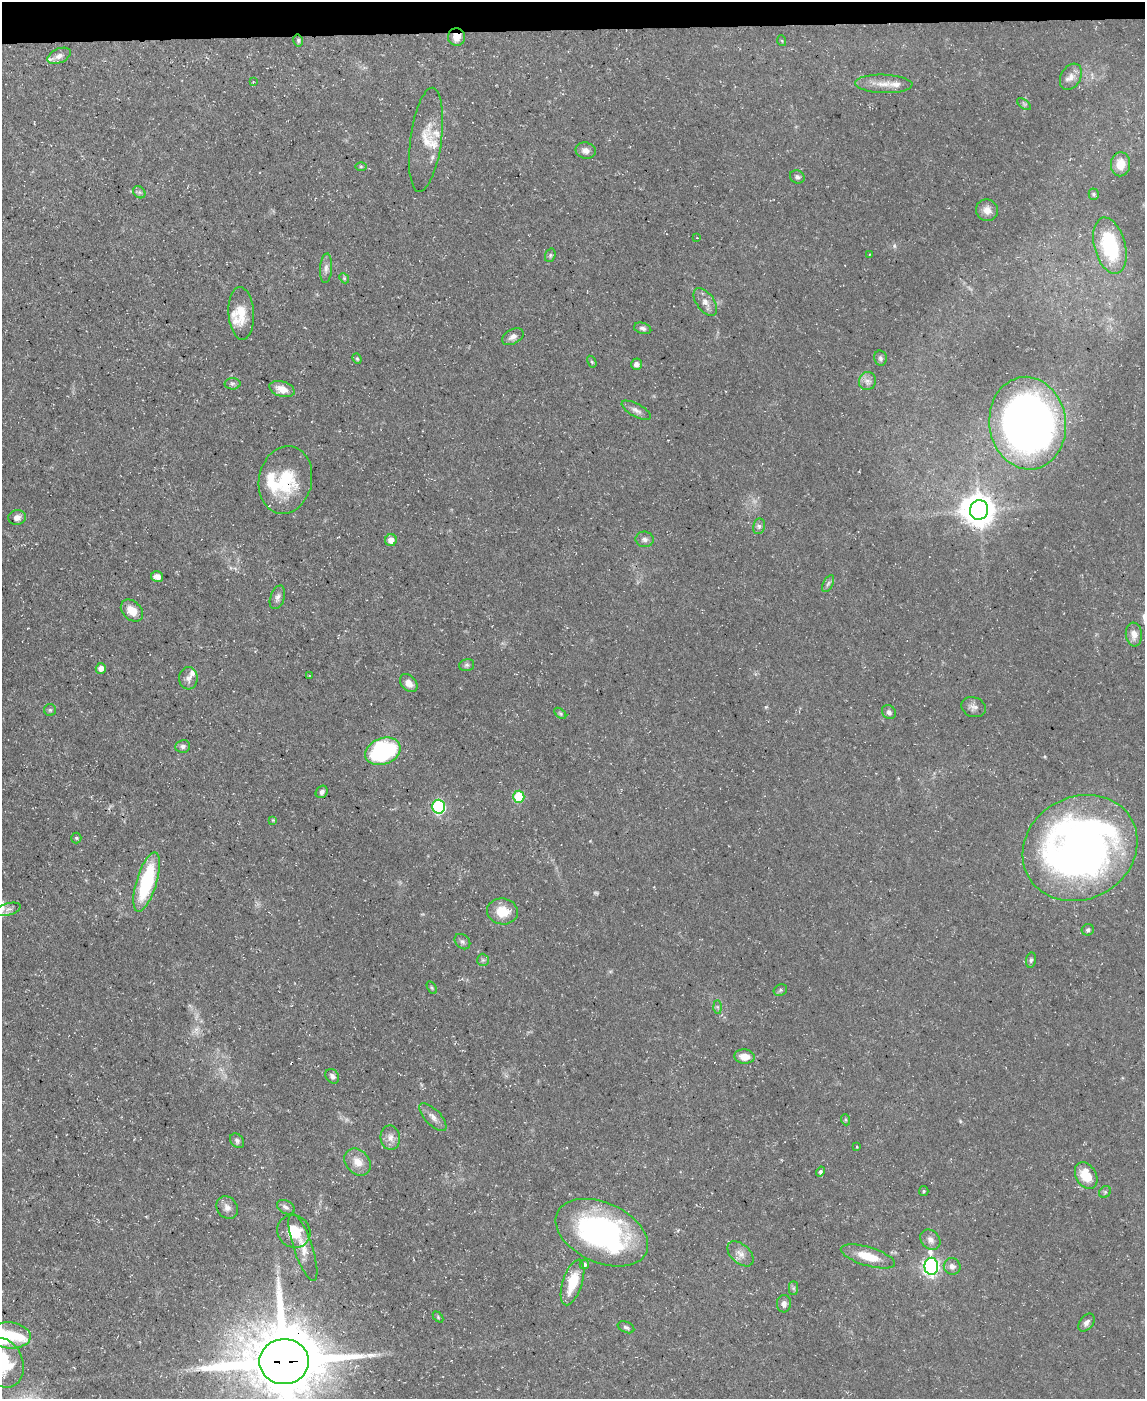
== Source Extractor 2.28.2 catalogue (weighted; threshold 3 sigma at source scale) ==
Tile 3 of 4 x 3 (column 3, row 1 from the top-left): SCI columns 2289-3431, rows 2920-4316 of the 4575 x 4549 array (HDU 1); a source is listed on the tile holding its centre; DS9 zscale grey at full resolution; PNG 1147 x 1401 px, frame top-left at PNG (2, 2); each listed source drawn as its Kron ellipse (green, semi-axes under 4 px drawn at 4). Shown black and unused: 2% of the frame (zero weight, under 3 of 5 exposures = <1% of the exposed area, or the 3 px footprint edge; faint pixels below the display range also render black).
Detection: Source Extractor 2.28.2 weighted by HDU 2 'WHT'; one run over the whole footprint, this tile lists its part. Background 0.0654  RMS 0.0044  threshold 0.0196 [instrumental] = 3 sigma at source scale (4.5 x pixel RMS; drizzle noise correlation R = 1.50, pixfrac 1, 0.05/0.05 arcsec/px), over >= 5 px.
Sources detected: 121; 4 too faint to see at this stretch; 1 inside a brighter object's white glare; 1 long thin detection or spike segment (spike, bleed or trail) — neither listed nor drawn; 10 inside a brighter listed object's ellipse — not listed separately; the other 105 listed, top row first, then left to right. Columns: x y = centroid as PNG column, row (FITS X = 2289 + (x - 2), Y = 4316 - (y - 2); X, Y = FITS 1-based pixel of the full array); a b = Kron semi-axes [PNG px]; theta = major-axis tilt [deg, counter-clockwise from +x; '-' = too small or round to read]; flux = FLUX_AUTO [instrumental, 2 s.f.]
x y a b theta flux
457 37 8 8 - 4.5
298 40 6 4 -77 0.78
782 41 5 3 - 0.41
59 56 12 7 24 2.5
1071 77 14 10 60 3.3
253 82 4 4 - 0.36
884 84 29 9 -2 6
1024 104 8 4 -37 0.79
426 140 52 15 82 11
586 151 10 8 -12 2.7
1120 164 12 10 87 6.2
361 166 6 4 0 0.61
797 177 7 6 - 1.2
139 192 7 5 -44 1
1094 194 5 5 - 0.77
987 210 11 10 - 3.3
697 238 3 2 - 0.22
1110 246 29 15 -75 36
870 254 4 2 - 0.31
550 255 7 5 70 0.84
326 268 15 6 85 2.2
344 278 5 4 - 0.62
705 302 16 8 -53 3.4
241 313 26 12 -87 8.6
643 328 9 5 -17 1.3
513 337 11 7 27 2.3
880 358 8 6 -79 1.1
357 359 5 4 - 0.58
592 362 6 4 -58 0.68
636 364 5 5 - 1.8
867 381 9 8 - 2.1
232 384 8 5 2 1.1
282 389 13 7 -18 5.1
636 410 16 6 -28 2.2
1028 423 46 38 -83 340
285 480 34 26 78 25
979 510 10 9 - 680
17 517 9 7 7 2.4
759 526 8 6 78 1.3
645 539 9 7 -5 1.8
391 540 6 6 - 3.3
157 577 6 5 - 2.4
828 584 9 5 63 1.1
277 597 12 7 71 2
132 611 12 9 -44 5.8
1134 634 12 8 -84 3.5
467 665 8 5 15 1.1
101 668 5 5 - 2.8
309 675 4 2 - 0.29
188 678 11 9 88 2.4
409 683 10 7 -48 3.8
973 707 12 9 -19 2.3
50 710 6 6 - 0.77
889 712 7 6 - 1.4
560 713 7 4 -41 0.65
183 746 7 6 - 1.4
383 751 18 13 20 57
322 792 7 5 50 1.3
519 797 6 5 - 23
438 807 7 6 - 63
273 820 4 3 - 0.42
76 838 5 5 - 0.59
1080 848 59 51 29 290
147 882 31 10 73 37
8 909 13 6 15 2
502 911 15 13 -9 9.2
1088 930 6 5 - 0.91
462 942 9 6 -43 1.4
483 960 6 6 - 0.89
1031 960 8 5 80 0.96
432 988 7 4 -59 0.65
780 990 7 5 24 0.85
717 1007 7 4 -88 0.84
744 1057 10 7 -5 4.7
332 1076 8 6 -53 1.4
433 1117 18 7 -45 3
846 1120 6 3 -71 0.56
390 1138 12 10 -82 3.4
237 1141 8 6 -52 1.3
857 1147 4 3 - 0.38
358 1162 15 11 -47 5.5
820 1172 5 4 - 1
1086 1176 14 10 -60 11
924 1191 5 4 - 0.59
1105 1192 6 5 - 0.84
286 1207 9 6 -31 1.6
227 1208 12 10 -51 2.7
294 1231 17 15 -33 12
602 1233 49 30 -24 99
930 1240 11 9 -48 2.5
303 1247 35 9 -71 6.2
740 1254 15 9 -41 3.5
868 1256 28 9 -17 10
584 1264 4 4 - 1.1
931 1266 8 7 - 140
952 1266 8 8 - 2.1
572 1282 24 9 72 12
793 1288 7 4 90 0.85
784 1304 9 7 88 2
438 1317 6 4 -48 0.62
1086 1323 10 6 52 1.8
626 1327 9 5 -23 1.1
9 1335 21 13 -5 13
284 1362 25 22 3 4900
3 1363 26 19 -66 21
Overlapping masked pixels (flux is a lower limit): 2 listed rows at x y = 457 37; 284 1362
Isophote crosses this tile's border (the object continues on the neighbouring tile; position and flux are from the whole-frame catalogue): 3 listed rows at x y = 9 1335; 284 1362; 3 1363